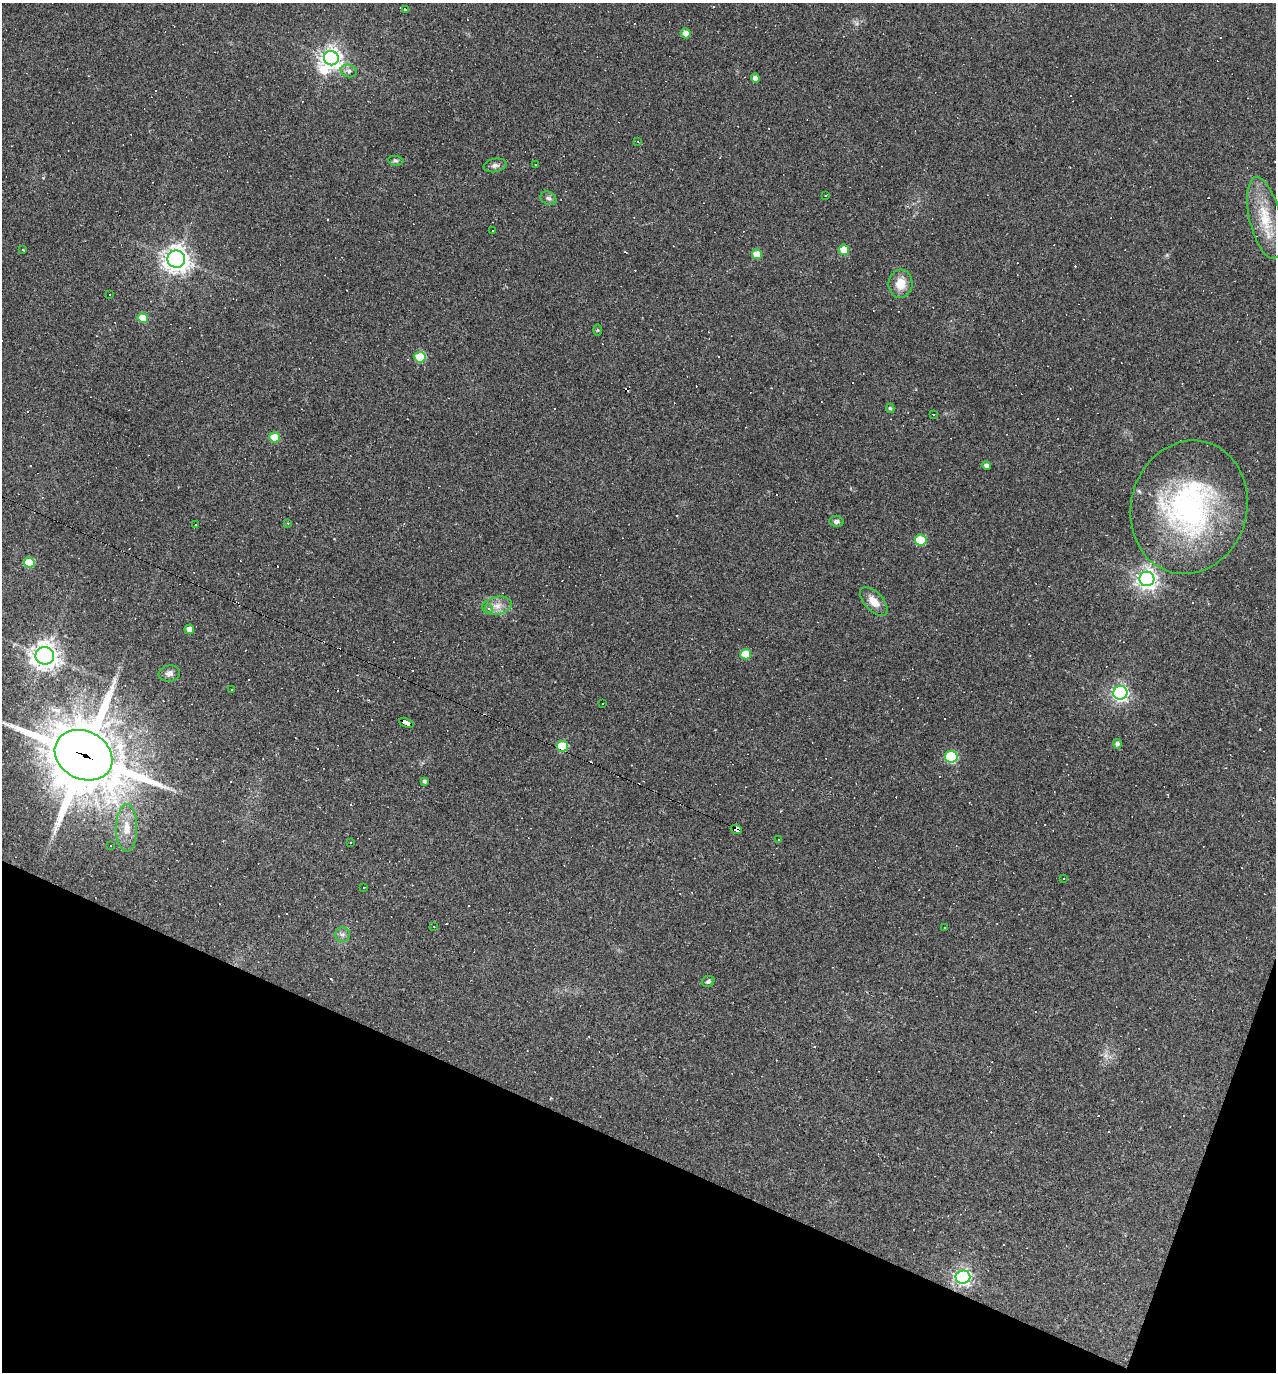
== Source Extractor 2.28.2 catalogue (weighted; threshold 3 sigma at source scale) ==
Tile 15 of 4 x 4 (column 3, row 4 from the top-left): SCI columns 2814-4087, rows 1-1370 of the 5494 x 5479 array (HDU 1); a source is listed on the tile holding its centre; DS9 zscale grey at full resolution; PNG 1278 x 1374 px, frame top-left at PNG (2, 3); each listed source drawn as its Kron ellipse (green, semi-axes under 4 px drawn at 4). Shown black and unused: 18% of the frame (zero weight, under 2 of 3 exposures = <1% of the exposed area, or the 3 px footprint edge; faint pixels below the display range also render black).
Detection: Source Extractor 2.28.2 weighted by HDU 2 'WHT'; one run over the whole footprint, this tile lists its part. Background 0.178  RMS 0.0079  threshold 0.0355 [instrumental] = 3 sigma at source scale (4.5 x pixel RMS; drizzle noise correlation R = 1.50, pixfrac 1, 0.05/0.05 arcsec/px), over >= 5 px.
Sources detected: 120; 1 inside a brighter object's white glare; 58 cosmic-ray / hot-pixel residue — neither listed nor drawn; the other 61 listed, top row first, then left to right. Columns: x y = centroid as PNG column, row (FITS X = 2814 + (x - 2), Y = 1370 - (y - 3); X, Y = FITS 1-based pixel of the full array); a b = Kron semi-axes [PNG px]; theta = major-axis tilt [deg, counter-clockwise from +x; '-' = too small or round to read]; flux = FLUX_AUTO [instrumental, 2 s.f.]
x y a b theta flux
405 9 3 3 - 1.9
686 33 5 5 - 6.7
331 58 7 7 - 520
349 71 8 6 -14 2.6
755 78 4 4 - 4
638 141 3 3 - 0.73
396 161 8 5 -6 1.6
495 165 11 6 12 3
535 165 3 2 - 0.56
825 195 3 2 - 0.64
548 198 8 6 -29 2.4
1265 218 42 15 -77 29
492 231 2 2 - 0.52
23 250 3 3 - 12
844 250 5 5 - 18
757 254 5 5 - 13
176 259 9 8 - 690
900 284 14 12 84 12
110 294 2 2 - 0.61
143 318 5 5 - 19
598 330 6 4 89 0.92
420 357 6 5 - 28
890 408 4 4 - 1.4
934 414 3 3 - 1.2
275 437 5 5 - 16
986 466 4 4 - 2.9
1189 507 67 58 75 180
836 521 7 5 -7 2.2
288 523 3 3 - 0.85
195 525 2 2 - 0.49
921 540 6 5 - 32
29 563 5 5 - 31
1147 579 7 7 - 490
874 601 17 9 -47 9.6
497 606 15 9 10 7.1
489 609 3 3 - 7.2
189 629 5 4 - 4.7
746 654 5 5 - 18
45 656 9 9 - 770
169 673 10 8 9 3.7
231 690 3 2 - 1.2
1120 693 7 7 - 270
603 703 3 3 - 1.3
406 723 7 4 -23 54
1117 744 5 4 - 2
562 746 6 5 - 32
84 755 30 24 -27 6200
951 757 6 6 - 69
424 781 4 3 - 1.9
127 828 24 10 89 12
736 829 5 4 - 100
779 840 3 2 - 0.65
351 842 3 3 - 3
110 846 3 3 - 4
1063 878 3 3 - 0.74
364 887 3 3 - 2
434 926 3 2 - 0.66
944 928 3 3 - 3.8
342 934 7 7 - 2.8
708 981 6 5 - 1.9
963 1277 7 6 - 260
Overlapping masked pixels (flux is a lower limit): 4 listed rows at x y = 406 723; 562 746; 84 755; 736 829